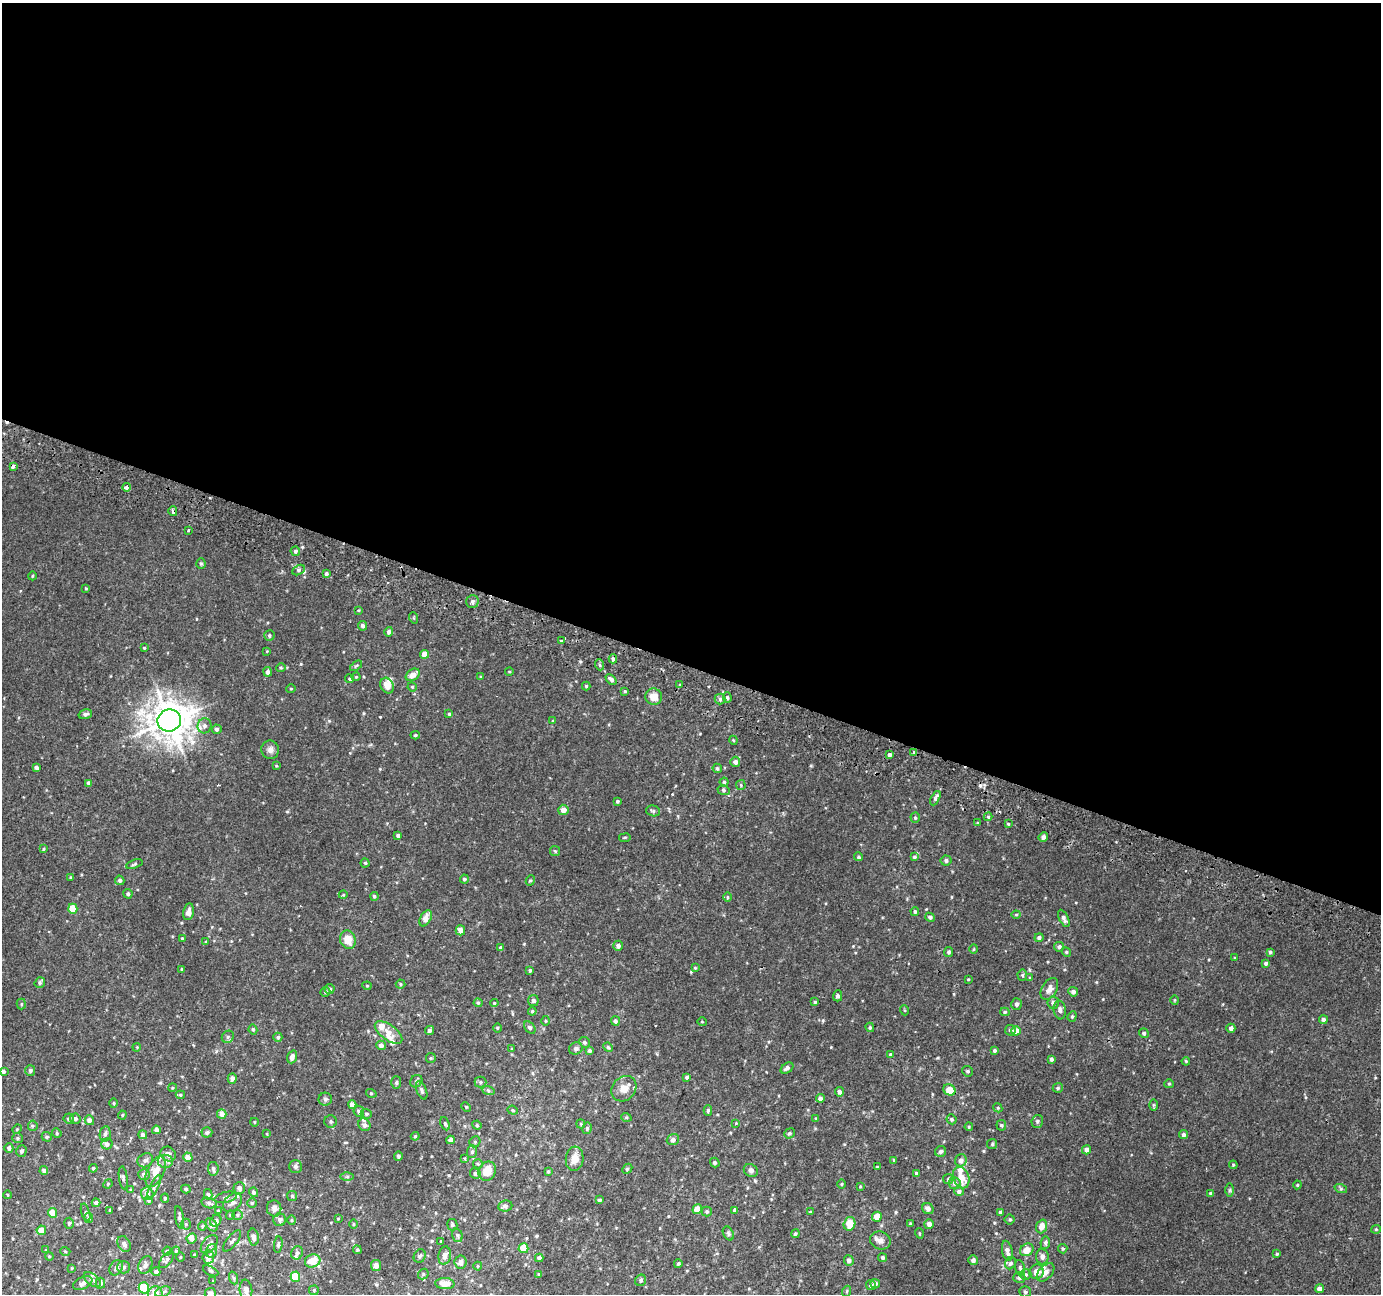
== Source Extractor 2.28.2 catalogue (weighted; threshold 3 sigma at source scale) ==
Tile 3 of 4 x 4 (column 3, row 1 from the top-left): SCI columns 2781-4159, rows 4194-5485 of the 5553 x 5736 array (HDU 1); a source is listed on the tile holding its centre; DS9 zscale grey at full resolution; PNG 1383 x 1296 px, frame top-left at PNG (2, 3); each listed source drawn as its Kron ellipse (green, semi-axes under 4 px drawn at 4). Shown black and unused: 51% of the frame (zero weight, under 2 of 3 exposures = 2% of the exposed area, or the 3 px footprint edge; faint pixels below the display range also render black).
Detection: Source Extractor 2.28.2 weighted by HDU 2 'WHT'; one run over the whole footprint, this tile lists its part. Background 0.00354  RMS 0.0031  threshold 0.0139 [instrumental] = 3 sigma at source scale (4.5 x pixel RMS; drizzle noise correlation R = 1.50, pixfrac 1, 0.0396/0.0396 arcsec/px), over >= 5 px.
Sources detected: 413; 1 cosmic-ray / hot-pixel residue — neither listed nor drawn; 14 inside a brighter listed object's ellipse — not listed separately; the other 398 listed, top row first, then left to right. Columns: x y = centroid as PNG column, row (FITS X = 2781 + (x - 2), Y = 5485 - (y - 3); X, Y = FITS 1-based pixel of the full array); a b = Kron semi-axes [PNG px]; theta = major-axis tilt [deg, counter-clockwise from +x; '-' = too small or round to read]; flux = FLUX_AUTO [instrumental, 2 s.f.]
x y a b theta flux
13 466 4 4 - 2.1
126 487 4 3 - 1.1
173 511 5 3 - 1.4
188 530 3 3 - 1.3
295 551 5 4 - 0.6
201 564 5 4 - 0.4
299 570 7 5 28 0.67
326 574 3 3 - 0.7
32 576 4 3 - 0.23
86 588 4 3 - 0.28
472 602 6 6 - 0.79
358 610 4 3 - 0.29
414 618 6 3 -71 0.28
362 626 4 4 - 0.9
389 632 5 4 - 0.87
269 635 5 5 - 0.5
561 641 4 3 - 0.31
144 648 4 3 - 0.28
267 651 4 3 - 0.22
424 654 4 4 - 2.7
613 659 4 4 - 0.81
600 665 5 3 - 0.38
356 666 7 3 37 0.35
281 668 5 3 - 0.33
268 672 5 4 - 1
509 672 4 3 - 0.25
413 675 8 5 35 2.4
356 677 4 4 - 0.3
481 677 4 3 - 0.35
350 679 4 4 - 0.45
611 679 6 4 -45 1.2
680 685 4 3 - 0.27
387 686 8 6 -61 2.6
586 686 4 4 - 0.4
412 687 5 4 - 0.33
291 688 5 3 - 0.26
625 691 4 3 - 0.33
654 697 8 8 - 3
727 698 5 4 - 0.52
720 699 5 5 - 0.67
85 714 7 4 15 0.73
449 714 3 3 - 0.34
169 720 12 11 - 550
553 721 3 3 - 0.28
205 726 7 7 - 1.3
217 729 5 4 - 0.64
415 735 4 4 - 0.38
733 740 4 3 - 0.28
270 750 9 9 - 1.3
913 752 3 2 - 0.35
889 755 3 3 - 3.4
735 762 5 5 - 1.2
276 766 4 3 - 0.31
36 768 4 4 - 1.1
717 768 5 4 - 0.54
724 782 4 4 - 0.47
89 783 4 4 - 0.95
741 785 5 4 - 0.35
723 790 6 5 - 0.51
935 798 8 4 63 0.98
617 801 3 3 - 0.42
563 810 5 5 - 1.8
653 811 7 5 -16 0.57
988 817 4 4 - 0.33
915 818 5 4 - 0.49
978 823 4 3 - 0.33
1008 824 4 3 - 0.32
398 835 4 3 - 0.74
1043 837 5 4 - 1
625 838 6 3 9 0.29
43 849 3 3 - 0.33
555 851 5 5 - 0.41
859 857 4 4 - 0.47
914 857 4 4 - 0.41
946 860 5 5 - 0.79
365 863 4 4 - 0.44
134 864 8 4 19 0.51
70 877 4 2 - 0.2
464 879 4 4 - 0.6
120 880 5 4 - 0.75
530 880 5 4 - 0.4
128 894 5 4 - 0.55
343 895 4 3 - 0.26
374 896 4 4 - 0.45
727 897 5 3 - 0.29
73 909 5 4 - 5.4
915 911 4 4 - 0.59
188 912 8 5 80 1.5
1016 915 4 4 - 0.32
930 917 5 4 - 0.71
426 918 8 5 62 2.5
1064 918 9 4 -64 1
460 930 5 5 - 1.9
1039 937 4 4 - 0.74
182 938 4 3 - 0.32
348 940 9 8 - 3.5
206 941 4 2 - 0.2
618 946 5 5 - 0.92
1059 947 5 5 - 0.74
501 948 4 4 - 0.59
974 949 5 3 - 0.28
949 952 5 4 - 0.56
1066 952 5 4 - 0.41
1270 952 3 3 - 0.47
1235 958 3 3 - 0.27
1266 963 4 4 - 0.63
695 968 4 3 - 0.28
182 969 4 3 - 0.49
530 970 4 3 - 0.42
1022 975 5 5 - 0.42
1030 978 4 3 - 0.27
968 979 3 2 - 0.22
40 982 6 4 53 0.71
400 984 5 4 - 0.38
367 986 4 4 - 0.33
330 989 5 5 - 0.8
1049 989 12 7 59 1.9
325 992 5 4 - 0.53
1073 992 5 4 - 0.94
838 996 5 4 - 0.61
1175 1000 5 3 - 0.24
533 1001 5 5 - 0.76
815 1002 4 4 - 0.34
478 1003 4 4 - 0.37
494 1003 4 4 - 0.27
1053 1003 6 5 - 0.98
21 1004 5 4 - 0.45
1017 1004 6 5 - 0.91
904 1010 5 3 - 0.28
1060 1010 9 6 -82 1.1
532 1011 4 3 - 0.38
1005 1012 4 4 - 0.4
1072 1016 5 4 - 0.42
1323 1020 4 4 - 0.87
545 1021 5 3 - 0.31
615 1021 5 4 - 0.69
702 1022 5 3 - 0.24
870 1027 5 4 - 0.39
497 1028 4 3 - 0.29
530 1028 7 5 -49 0.57
1231 1028 4 4 - 1
253 1029 5 4 - 0.47
429 1030 5 4 - 0.7
1010 1030 5 5 - 0.53
1016 1031 5 4 - 2.8
388 1032 16 7 -36 2.5
1144 1033 5 4 - 0.65
228 1037 6 5 - 0.62
278 1037 4 4 - 0.56
584 1042 5 5 - 0.68
381 1045 5 4 - 1.2
137 1047 4 3 - 0.26
608 1047 5 4 - 0.43
576 1048 7 6 - 0.75
512 1049 3 3 - 0.26
994 1050 4 3 - 0.52
589 1051 4 4 - 0.74
890 1054 4 3 - 0.29
292 1057 6 4 71 1.5
431 1058 5 5 - 0.37
1051 1059 4 3 - 0.66
1186 1061 4 3 - 0.3
787 1068 7 4 34 0.9
30 1070 5 5 - 0.67
3 1071 4 4 - 0.9
967 1071 6 5 - 0.56
687 1077 4 3 - 0.63
232 1078 5 4 - 1.3
416 1081 6 5 - 0.57
396 1082 6 5 - 0.51
480 1082 6 5 - 0.63
1169 1084 5 4 - 0.35
172 1088 4 3 - 0.29
1058 1088 5 5 - 0.52
624 1089 14 11 47 2.9
422 1090 9 5 -68 0.8
488 1090 6 4 -20 0.42
949 1090 6 5 - 3.6
839 1092 5 4 - 0.86
371 1093 5 3 - 0.26
180 1095 5 4 - 0.41
820 1098 4 4 - 0.97
325 1099 6 6 - 0.64
114 1103 5 3 - 0.33
352 1105 4 4 - 2
1153 1105 5 3 - 0.32
466 1107 5 4 - 0.33
998 1108 5 4 - 0.32
513 1110 5 4 - 0.35
708 1110 5 4 - 0.62
359 1111 5 5 - 0.61
222 1114 5 4 - 1.8
366 1114 6 4 -21 0.42
122 1115 4 4 - 0.33
626 1117 5 3 - 0.29
816 1118 4 3 - 0.23
69 1119 5 5 - 0.57
75 1119 5 5 - 0.62
951 1119 5 4 - 0.55
89 1120 5 4 - 1.1
331 1121 6 6 - 0.55
1037 1121 6 5 - 0.59
254 1122 4 3 - 0.22
736 1123 4 4 - 0.22
445 1124 7 4 -66 0.57
581 1124 4 4 - 0.33
364 1125 6 5 - 0.94
477 1125 5 4 - 0.36
1001 1125 5 5 - 0.48
33 1126 5 5 - 0.39
969 1127 4 4 - 0.31
587 1128 6 4 77 0.52
17 1129 5 4 - 0.33
156 1130 4 4 - 1
207 1132 5 5 - 0.67
57 1133 5 4 - 0.37
789 1133 6 4 41 0.47
105 1134 8 5 80 0.86
267 1134 4 2 - 0.19
1183 1134 4 4 - 0.78
143 1135 4 4 - 0.73
415 1136 4 3 - 0.33
47 1137 5 4 - 0.52
17 1138 5 5 - 0.49
451 1140 4 4 - 1.4
673 1140 6 5 - 0.85
475 1142 6 5 - 0.49
107 1144 5 5 - 1.1
992 1144 5 5 - 0.44
9 1148 5 4 - 0.79
1086 1150 5 4 - 1.1
21 1151 6 5 - 0.77
941 1151 5 5 - 0.77
472 1152 6 5 - 0.68
168 1154 8 7 - 1.6
398 1156 5 4 - 0.48
188 1157 5 4 - 2.1
465 1158 3 2 - 0.3
575 1159 12 9 84 3
145 1160 8 6 27 0.89
894 1160 4 3 - 0.39
961 1160 6 5 - 1.2
165 1161 7 6 - 1.2
715 1163 5 4 - 0.51
478 1164 5 4 - 0.42
1233 1165 4 4 - 0.33
296 1167 6 6 - 0.74
877 1167 3 3 - 0.33
93 1168 4 4 - 0.32
213 1169 7 5 -82 0.76
627 1169 6 4 46 0.38
44 1170 4 4 - 0.9
751 1170 7 6 - 0.82
487 1171 10 8 59 4.6
548 1171 4 3 - 0.41
156 1172 16 8 65 3.5
475 1173 5 5 - 0.57
916 1173 4 4 - 0.69
144 1174 6 5 - 1.1
347 1177 6 4 1 0.47
123 1178 11 4 -83 0.58
961 1178 11 7 -68 3.8
948 1179 5 5 - 0.45
954 1183 6 6 - 0.84
108 1184 5 4 - 0.36
842 1184 5 3 - 0.26
1297 1185 4 4 - 0.3
860 1186 4 4 - 0.25
154 1187 13 4 64 0.83
239 1188 5 5 - 1
186 1189 5 4 - 0.48
1341 1189 6 4 -19 0.45
130 1190 4 4 - 0.35
1230 1190 7 4 89 0.48
959 1191 4 4 - 0.93
253 1192 5 4 - 0.62
1211 1193 4 4 - 0.54
147 1194 6 6 - 1.4
208 1194 5 4 - 0.51
8 1195 4 3 - 0.24
292 1196 5 5 - 0.44
226 1197 11 5 13 0.81
165 1198 4 4 - 0.36
148 1200 4 3 - 0.5
599 1200 4 3 - 0.63
232 1202 11 7 45 1.4
96 1203 4 4 - 0.85
209 1203 8 5 -15 0.85
252 1203 4 4 - 0.41
505 1206 7 5 7 0.73
274 1209 8 7 - 1.5
697 1209 5 4 - 4.7
928 1209 6 5 - 1.2
110 1210 3 3 - 0.36
734 1210 4 3 - 0.51
218 1211 4 4 - 0.28
707 1212 5 5 - 0.52
810 1212 4 4 - 0.3
1000 1212 4 3 - 0.73
53 1213 5 4 - 3
86 1213 9 4 -73 0.51
230 1215 4 4 - 0.38
237 1215 5 5 - 0.56
179 1217 11 4 -79 0.64
877 1217 5 5 - 2.9
89 1218 5 4 - 0.66
338 1219 4 3 - 0.22
1010 1219 5 5 - 0.51
280 1220 6 6 - 0.81
292 1220 5 3 - 0.32
216 1221 6 5 - 1.1
69 1223 5 4 - 0.54
910 1223 4 3 - 0.31
186 1224 5 5 - 0.4
353 1224 5 3 - 0.24
849 1224 7 5 74 5.1
929 1224 5 4 - 1.4
212 1225 7 5 -51 1.5
452 1225 6 5 - 0.51
202 1226 4 4 - 0.32
1041 1226 7 5 70 2.4
1376 1229 5 4 - 0.34
41 1230 5 5 - 2.7
728 1233 7 5 -62 0.54
919 1233 5 3 - 0.27
795 1234 4 4 - 0.45
457 1235 7 5 -73 0.55
253 1237 8 5 -79 1.5
191 1238 5 4 - 1.4
880 1240 10 9 - 1.7
232 1241 13 5 52 0.85
441 1241 3 3 - 0.24
1045 1243 6 5 - 0.66
124 1244 8 6 -62 1.1
209 1244 11 6 50 1.5
278 1244 8 4 83 0.54
523 1248 5 5 - 5
1063 1249 5 4 - 0.39
46 1250 4 4 - 0.23
357 1250 4 4 - 0.37
1027 1250 7 6 - 3.1
65 1251 5 3 - 0.27
167 1251 4 4 - 0.4
176 1251 4 4 - 0.35
211 1251 7 5 72 0.76
1007 1251 10 5 -78 1.3
297 1253 7 5 65 0.74
1277 1254 4 3 - 0.35
194 1255 3 3 - 0.42
49 1256 4 3 - 0.26
420 1256 7 5 59 0.83
445 1256 9 6 80 1.6
180 1257 5 3 - 0.28
208 1257 6 6 - 2
1042 1257 7 6 - 1.1
539 1258 4 4 - 1
883 1258 4 4 - 0.57
167 1260 10 5 52 0.72
849 1260 5 4 - 1.1
973 1260 5 5 - 0.92
313 1261 8 6 19 5.1
461 1262 6 6 - 1.3
1010 1263 6 5 - 0.73
678 1264 4 4 - 0.45
145 1265 9 6 63 1.1
376 1266 5 5 - 1.5
478 1266 4 4 - 0.28
123 1267 6 6 - 0.74
72 1268 3 3 - 0.23
116 1268 8 6 57 0.79
1020 1268 8 4 -75 0.53
211 1271 8 4 -27 0.46
156 1272 4 4 - 0.83
1037 1272 7 7 - 2.4
1046 1272 11 6 47 1.6
423 1274 6 5 - 0.43
539 1275 4 4 - 0.54
1026 1275 5 5 - 0.56
295 1277 5 5 - 9.8
234 1278 6 4 -71 0.46
1019 1278 6 5 - 0.79
92 1280 10 5 -37 0.95
641 1280 6 5 - 0.63
213 1281 4 3 - 0.28
83 1283 10 5 26 1.5
100 1283 5 5 - 0.97
445 1284 9 5 -2 3.8
875 1284 5 5 - 0.87
871 1285 5 5 - 0.63
144 1288 5 5 - 9.9
1319 1289 4 4 - 1.5
246 1290 10 6 -82 1.5
314 1290 5 4 - 0.35
847 1291 6 3 71 0.32
163 1292 8 5 20 0.72
1025 1292 5 5 - 0.59
155 1294 8 7 - 3.3
210 1294 6 5 - 1.5
Overlapping masked pixels (flux is a lower limit): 3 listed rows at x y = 13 466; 173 511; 889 755
Isophote crosses this tile's border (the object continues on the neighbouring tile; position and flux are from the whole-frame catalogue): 3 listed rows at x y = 3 1071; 155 1294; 210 1294
Unlisted compact peaks at least as high as the median listed source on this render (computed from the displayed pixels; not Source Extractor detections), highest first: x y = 380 717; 301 664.